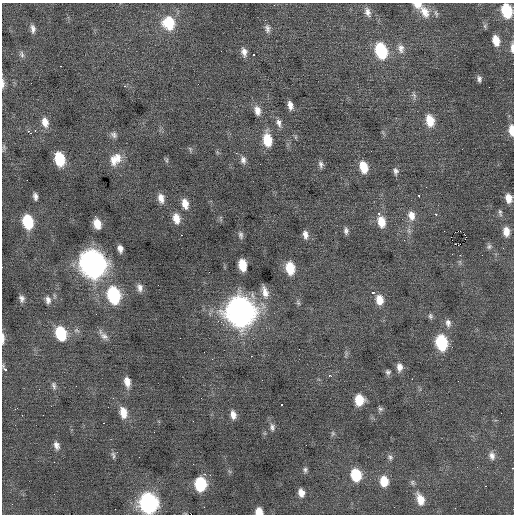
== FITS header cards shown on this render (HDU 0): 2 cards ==
NAXIS1  =                  512 / Axis length
NAXIS2  =                  512 / Axis length

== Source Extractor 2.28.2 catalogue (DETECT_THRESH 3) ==
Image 512 x 512 px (HDU 0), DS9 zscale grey, 1 PNG px = 1 image px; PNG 516 x 516 px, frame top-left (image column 1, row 512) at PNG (2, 3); no overlay
Background 0.0772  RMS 0.85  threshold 2.56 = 3 sigma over >= 5 px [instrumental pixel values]
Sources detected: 133; all 133 listed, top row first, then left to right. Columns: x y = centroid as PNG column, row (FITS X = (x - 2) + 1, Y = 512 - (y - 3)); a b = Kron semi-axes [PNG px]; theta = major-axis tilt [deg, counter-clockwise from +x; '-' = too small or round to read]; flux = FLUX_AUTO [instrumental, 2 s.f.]
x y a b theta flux
274 5 2 2 - 160
417 5 9 7 -13 460
507 11 11 8 -76 2500
367 12 12 7 -72 330
424 12 18 11 -56 720
436 13 11 5 -76 140
169 23 15 14 - 2000
485 26 7 5 80 110
267 28 11 7 -82 240
33 29 11 6 -83 260
496 40 11 7 -75 740
512 47 13 4 -90 280
401 48 13 9 -76 380
381 51 13 9 -73 3700
244 52 12 7 -78 350
22 54 10 6 -69 190
253 54 3 3 - 550
479 79 8 5 -80 180
3 83 14 4 -88 230
124 86 3 2 - 290
489 87 2 2 - 53
414 95 11 6 -68 180
290 105 9 6 -76 350
257 111 13 8 -75 480
430 120 12 8 -78 1000
45 122 13 8 -79 550
279 123 11 7 -74 280
35 130 3 2 - 220
511 130 13 6 -87 650
28 131 4 2 - 450
114 135 9 7 -43 220
295 137 6 4 90 81
267 140 15 9 -82 1400
4 148 11 5 82 120
190 149 8 5 -71 100
217 152 6 5 - 86
236 153 3 2 - 200
59 159 11 8 -76 2400
115 159 18 12 49 920
166 160 7 4 -62 100
243 160 10 7 -83 270
321 164 10 6 -78 190
364 167 11 8 -75 1100
396 171 9 7 -80 200
35 196 8 5 -80 220
419 196 3 3 - 350
161 198 11 7 -79 460
508 198 10 7 -77 540
185 204 11 7 -77 590
500 212 11 5 -80 150
379 213 3 3 - 180
436 214 3 3 - 200
411 216 13 9 -79 560
176 218 12 8 -79 660
28 222 11 8 -77 2700
381 222 13 9 -78 850
97 224 9 6 -73 850
346 231 9 5 -87 190
460 231 4 2 - 49
506 231 12 8 -86 580
181 235 2 2 - 240
241 235 11 6 -85 190
305 235 10 6 -81 310
465 235 3 2 - 180
489 246 8 7 - 170
120 249 7 5 -80 310
452 254 3 2 - 47
460 255 3 2 - 110
482 255 2 2 - 25
460 262 7 4 -72 95
93 264 15 12 -71 42000
242 265 10 6 -80 1300
290 268 12 8 -81 1400
140 288 10 7 -75 300
265 292 16 8 -75 490
374 292 3 3 - 600
113 295 13 9 -76 5400
22 298 9 6 -81 250
48 300 12 8 -75 330
379 300 11 9 -84 740
298 303 8 5 -63 130
240 312 15 13 -73 59000
96 314 2 2 - 33
430 316 8 6 -88 150
448 323 11 8 -85 290
76 330 8 6 -3 180
61 333 12 9 -72 2700
104 336 14 8 -42 350
3 338 15 4 -90 270
441 342 12 9 -79 3500
346 354 12 4 73 130
251 356 2 2 - 330
399 367 11 7 90 370
5 369 5 3 - 500
388 372 7 6 - 160
330 376 4 3 - 480
412 379 2 2 - 240
127 382 12 7 -79 500
54 386 12 6 -77 200
76 386 2 2 - 61
39 389 3 2 - 48
201 398 3 2 - 57
359 400 10 9 - 1200
281 405 3 3 - 520
108 407 2 2 - 44
380 409 7 7 - 150
123 413 13 8 -77 760
501 413 3 2 - 40
233 415 10 6 -80 400
103 423 3 2 - 140
272 427 10 7 -84 220
154 432 2 2 - 35
333 433 7 6 - 120
306 445 2 2 - 22
57 446 10 7 -60 320
113 455 10 5 -74 160
492 456 11 8 -77 340
390 457 8 6 -65 110
54 462 2 2 - 210
512 468 2 2 - 120
305 470 7 6 - 150
205 474 2 2 - 530
356 475 10 8 -79 2200
384 481 10 8 -85 1000
412 483 8 6 -53 140
200 484 10 8 -88 3500
485 486 2 2 - 46
301 493 8 6 -75 430
420 499 14 8 -70 790
149 503 12 10 -83 15000
204 507 3 2 - 47
115 509 2 2 - 78
259 511 6 6 - 620
At the frame edge (FLAGS 8, measured only in part): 10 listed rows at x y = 417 5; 507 11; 512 47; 3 83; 511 130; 3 338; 5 369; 512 468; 149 503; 259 511